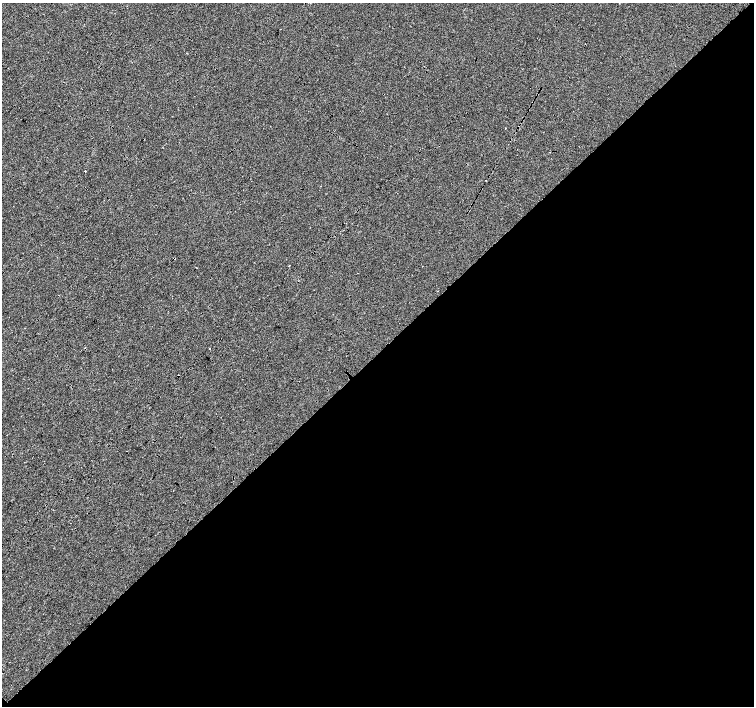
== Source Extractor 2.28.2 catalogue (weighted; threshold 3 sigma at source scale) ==
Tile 12 of 4 x 4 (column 4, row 3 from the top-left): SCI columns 4521-6024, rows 1635-3042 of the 6027 x 6019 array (HDU 1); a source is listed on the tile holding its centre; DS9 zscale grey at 2 x 2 block average (1 PNG px = mean of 2 x 2 image px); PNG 756 x 708 px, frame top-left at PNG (2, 3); no overlay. Shown black and unused: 51% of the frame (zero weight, under 3 of 4 exposures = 2% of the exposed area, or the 3 px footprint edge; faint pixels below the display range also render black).
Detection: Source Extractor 2.28.2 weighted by HDU 2 'WHT'; one run over the whole footprint, this tile lists its part. Background -0.0011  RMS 0.0063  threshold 0.0285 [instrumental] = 3 sigma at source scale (4.5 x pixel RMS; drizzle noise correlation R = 1.50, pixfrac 1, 0.0396/0.0396 arcsec/px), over >= 5 px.
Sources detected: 3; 1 cosmic-ray / hot-pixel residue — not listed; the other 2 listed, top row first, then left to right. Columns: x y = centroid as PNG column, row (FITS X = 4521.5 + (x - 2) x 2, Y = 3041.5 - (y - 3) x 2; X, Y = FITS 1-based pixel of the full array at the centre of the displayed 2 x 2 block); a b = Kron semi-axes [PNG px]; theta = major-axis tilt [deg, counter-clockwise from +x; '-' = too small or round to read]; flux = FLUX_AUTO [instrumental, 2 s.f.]
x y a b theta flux
85 171 2 2 - 1.8
210 349 2 2 - 1.9